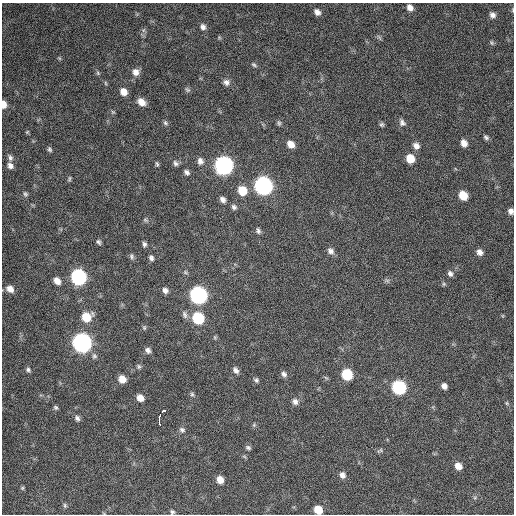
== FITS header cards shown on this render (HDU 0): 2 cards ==
NAXIS1  =                  512 / Axis length
NAXIS2  =                  512 / Axis length

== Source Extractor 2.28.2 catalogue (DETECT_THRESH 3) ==
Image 512 x 512 px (HDU 0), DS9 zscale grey, 1 PNG px = 1 image px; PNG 516 x 516 px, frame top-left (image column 1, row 512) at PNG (2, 3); no overlay
Background 615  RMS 24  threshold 73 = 3 sigma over >= 5 px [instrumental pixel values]
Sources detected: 97; all 97 listed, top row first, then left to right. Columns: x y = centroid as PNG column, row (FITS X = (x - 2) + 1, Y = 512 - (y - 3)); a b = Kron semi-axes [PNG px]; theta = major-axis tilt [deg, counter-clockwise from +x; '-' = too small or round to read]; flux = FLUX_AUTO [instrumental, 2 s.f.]
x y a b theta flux
410 8 8 6 -55 9200
513 10 5 3 - 1600
317 12 8 6 -50 7900
492 15 7 6 - 6800
203 27 8 7 - 6300
144 30 7 4 70 3300
379 37 9 4 -48 2700
492 43 7 5 -71 2400
254 65 8 4 -42 2800
136 72 8 8 - 11000
98 73 6 5 - 2200
226 82 8 7 - 6500
105 83 6 4 -88 1800
187 90 8 5 -47 2900
124 92 7 6 - 13000
141 102 9 7 -35 14000
4 104 7 5 -86 12000
113 112 6 5 - 2300
165 123 7 5 -42 3200
279 123 8 5 -80 3100
402 123 9 7 -55 5900
382 125 6 5 - 3100
27 132 5 4 - 1700
486 137 6 5 - 3500
464 143 7 6 - 11000
291 144 8 6 -47 13000
416 146 8 7 - 8700
49 149 6 4 -58 3000
10 158 9 6 -73 4500
410 158 8 7 - 28000
200 161 9 7 -82 7000
175 163 8 6 -52 4500
157 164 7 4 -78 2500
224 165 9 8 - 650000
10 166 7 6 - 6600
187 172 7 5 -44 4800
69 179 7 4 77 2400
263 186 9 8 - 660000
242 191 9 7 -52 32000
25 194 7 5 -58 3100
463 195 7 6 - 31000
223 199 6 5 - 6700
234 207 7 5 -47 4300
511 211 5 5 - 6200
145 220 6 5 - 2300
258 231 8 5 -72 4000
99 242 8 5 -57 3700
144 244 6 4 89 3800
330 251 9 7 -39 6700
479 252 7 6 - 8100
132 256 8 5 -69 3500
151 258 5 4 - 4300
450 273 8 6 -58 5100
78 277 9 8 - 340000
387 280 7 4 -19 3000
57 281 8 6 -52 12000
444 284 6 5 - 2400
10 289 8 6 -40 11000
165 290 6 6 - 6400
198 295 9 8 - 530000
185 315 11 6 -72 5500
86 317 9 8 - 33000
198 318 8 7 - 94000
144 328 6 4 -70 2400
215 337 6 4 73 1900
82 343 9 8 - 790000
148 350 7 6 - 5900
94 356 7 6 - 3900
139 366 7 5 -88 3000
28 370 6 5 - 3700
236 370 8 5 -51 6200
284 374 8 6 -41 5200
347 374 8 7 - 71000
122 379 7 6 - 17000
256 380 7 6 - 3400
444 386 6 5 - 6900
399 387 8 8 - 200000
192 394 6 5 - 2900
140 398 7 6 - 13000
295 401 8 7 - 6800
507 403 6 4 -89 1900
55 407 6 5 - 2900
163 411 3 3 - 9200
159 417 6 2 66 7500
77 418 7 6 - 4600
159 421 7 3 -83 12000
254 425 5 5 - 2400
182 430 8 7 - 4600
248 448 6 5 - 3500
380 450 9 4 36 2700
458 466 7 6 - 13000
342 475 7 6 - 7400
220 480 7 6 - 14000
22 488 5 5 - 2000
65 505 7 5 -88 2900
318 510 7 6 - 28000
172 512 6 5 - 3300
At the frame edge (FLAGS 8, measured only in part): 5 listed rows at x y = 513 10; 4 104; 511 211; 318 510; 172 512